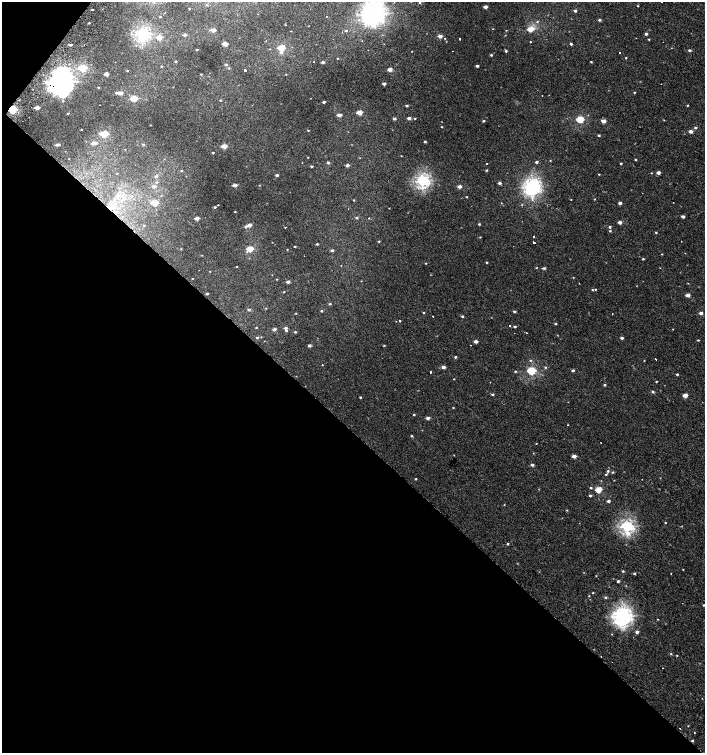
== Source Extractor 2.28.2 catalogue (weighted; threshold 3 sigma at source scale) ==
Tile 9 of 4 x 4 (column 1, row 3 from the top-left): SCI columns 232-1637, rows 1530-3030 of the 6057 x 6034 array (HDU 1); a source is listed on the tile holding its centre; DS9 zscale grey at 2 x 2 block average (1 PNG px = mean of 2 x 2 image px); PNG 707 x 755 px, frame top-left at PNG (2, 2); no overlay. Shown black and unused: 44% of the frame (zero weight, under 2 of 3 exposures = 2% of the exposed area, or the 3 px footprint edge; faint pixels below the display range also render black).
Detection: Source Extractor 2.28.2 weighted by HDU 2 'WHT'; one run over the whole footprint, this tile lists its part. Background 7.35e-04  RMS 0.0038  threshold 0.0169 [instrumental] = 3 sigma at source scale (4.5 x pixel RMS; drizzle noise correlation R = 1.50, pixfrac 1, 0.0396/0.0396 arcsec/px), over >= 5 px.
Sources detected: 272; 2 too faint to see at this stretch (2 x 2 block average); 5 cosmic-ray / hot-pixel residue — not listed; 1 inside a brighter listed object's ellipse — not listed separately; the other 264 listed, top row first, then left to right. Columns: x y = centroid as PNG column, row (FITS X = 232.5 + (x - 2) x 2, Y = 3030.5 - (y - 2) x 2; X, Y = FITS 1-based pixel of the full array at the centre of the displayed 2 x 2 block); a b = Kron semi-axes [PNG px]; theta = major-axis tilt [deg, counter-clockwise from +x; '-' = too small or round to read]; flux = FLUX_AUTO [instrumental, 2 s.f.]
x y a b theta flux
420 3 3 3 - 0.85
207 5 3 3 - 0.83
638 6 2 2 - 0.56
485 7 3 2 - 4.9
189 8 2 2 - 0.46
92 10 2 2 - 0.67
575 11 3 2 - 2.2
372 14 9 8 - 400
327 16 2 2 - 0.39
160 17 2 2 - 0.62
599 20 3 2 - 1.6
537 22 3 2 - 0.77
89 23 2 2 - 0.69
285 25 3 2 - 0.43
530 29 4 3 - 15
213 30 4 3 - 5.8
506 30 3 2 - 0.45
291 31 2 2 - 0.34
346 31 3 3 - 1.1
142 34 5 4 - 170
646 34 3 2 - 2
185 35 3 3 - 2.2
440 36 3 2 - 6.3
159 37 3 2 - 12
445 38 2 2 - 0.94
460 39 2 2 - 2.6
649 39 3 2 - 0.63
530 41 2 2 - 1.1
225 44 3 2 - 10
571 44 2 2 - 1.4
70 45 2 2 - 2
281 48 4 3 - 33
270 49 3 2 - 0.45
197 50 2 2 - 0.95
689 50 3 2 - 1.8
506 51 3 3 - 1.1
281 52 4 4 - 1.9
620 53 2 2 - 0.84
491 55 3 3 - 0.96
337 58 2 2 - 0.5
626 58 2 2 - 0.56
176 61 2 2 - 1
323 62 3 2 - 2.6
591 62 3 2 - 0.67
226 64 3 3 - 1.6
477 66 3 2 - 2.2
161 67 3 3 - 0.71
83 68 4 3 - 51
229 68 3 3 - 0.92
390 69 3 2 - 6.5
245 70 2 2 - 9.7
127 71 3 2 - 0.7
106 74 3 3 - 5.4
201 74 3 2 - 0.61
286 74 2 2 - 0.46
61 82 8 7 - 750
384 84 3 2 - 3.9
661 84 2 2 - 0.26
98 87 3 2 - 0.76
634 92 3 2 - 0.63
116 93 3 3 - 0.97
120 93 3 2 - 6.4
542 95 2 2 - 0.42
134 98 4 3 - 30
220 100 3 2 - 0.73
63 101 3 2 - 0.6
324 102 2 2 - 1.8
687 105 3 2 - 0.59
407 106 3 2 - 1.5
37 108 3 2 - 6.3
13 109 4 3 - 76
359 112 3 2 - 12
68 113 2 2 - 0.62
339 115 3 2 - 5.6
588 115 2 2 - 0.5
409 118 3 2 - 3.4
415 118 3 2 - 0.75
394 119 3 2 - 1.7
580 119 3 3 - 44
664 120 3 2 - 0.39
483 121 3 2 - 1.1
603 121 3 3 - 7.7
150 125 2 2 - 0.36
442 127 3 2 - 0.54
695 128 3 3 - 1.5
81 129 2 2 - 0.62
308 130 2 2 - 0.61
690 131 3 2 - 4.7
104 134 4 3 - 49
599 135 3 2 - 1.1
425 141 3 3 - 1
94 143 3 2 - 6.7
143 144 4 3 - 1.1
57 145 3 2 - 3.5
224 146 3 2 - 12
125 150 2 2 - 0.88
213 152 2 2 - 0.94
401 156 2 2 - 0.36
308 157 2 2 - 0.43
635 159 3 2 - 0.74
550 160 2 2 - 0.46
536 162 3 3 - 1.8
328 163 3 3 - 1.5
487 164 2 2 - 1.7
621 164 3 2 - 0.88
347 165 3 2 - 3.4
312 166 2 2 - 1.4
486 170 3 2 - 0.84
182 171 3 2 - 0.88
658 173 3 2 - 4.5
117 174 2 2 - 0.31
599 174 2 2 - 0.61
277 175 3 2 - 2.1
156 176 5 3 - 1.5
422 181 4 4 - 180
156 182 4 3 - 1.1
500 183 3 2 - 2.7
235 185 3 2 - 6.2
259 185 2 2 - 0.41
154 186 3 3 - 3.5
459 186 3 2 - 4.7
532 186 6 6 - 220
466 197 3 2 - 0.58
594 199 3 2 - 0.48
354 200 3 2 - 0.57
571 200 2 2 - 0.4
110 203 6 4 26 3
155 203 4 3 - 28
501 203 2 2 - 0.32
620 203 3 3 - 3
218 205 2 2 - 5.4
215 207 3 2 - 1.2
348 209 2 2 - 0.24
235 212 2 2 - 0.55
683 216 3 2 - 2.9
197 218 3 2 - 6.8
357 218 3 2 - 1.6
368 218 2 2 - 4.1
620 222 3 2 - 4.4
479 224 3 2 - 0.92
144 225 3 2 - 0.62
249 225 3 2 - 5.9
245 227 3 3 - 1.3
285 227 2 2 - 0.76
610 227 3 3 - 1.5
610 231 3 3 - 0.98
656 232 3 2 - 0.85
480 237 3 2 - 0.51
533 237 2 2 - 1.2
379 241 3 2 - 0.81
681 241 2 2 - 0.43
534 242 2 2 - 3.8
317 244 3 2 - 1
295 247 2 2 - 0.84
181 249 2 2 - 0.47
250 249 4 3 - 27
287 250 3 2 - 0.43
332 250 3 2 - 2.1
662 254 2 2 - 0.44
202 255 2 2 - 0.36
643 259 3 2 - 0.87
486 262 2 2 - 0.78
426 263 2 2 - 0.53
341 265 2 2 - 0.33
237 266 2 2 - 3.2
536 268 2 2 - 0.51
544 268 4 3 - 1.6
210 271 2 2 - 1.5
573 277 2 2 - 0.42
192 278 2 2 - 0.4
276 279 3 2 - 0.48
288 282 3 2 - 3.3
595 289 2 2 - 0.66
592 290 3 2 - 0.69
284 292 3 2 - 0.59
207 294 2 2 - 1.4
688 295 3 2 - 6.9
330 304 3 3 - 0.97
266 308 3 2 - 0.48
249 310 3 3 - 1.5
321 311 3 3 - 1
514 311 3 2 - 1.8
296 313 2 2 - 0.47
423 313 3 2 - 0.71
701 313 3 2 - 3.4
612 314 2 2 - 0.61
433 316 2 2 - 0.93
462 316 3 2 - 1.4
399 321 2 2 - 2.1
555 324 3 3 - 0.87
509 325 2 2 - 1.1
515 326 3 2 - 1.3
256 327 3 2 - 0.59
286 328 3 3 - 2.4
274 329 3 2 - 3.3
295 332 3 2 - 0.96
527 333 2 2 - 0.87
257 338 3 3 - 1.1
622 338 3 2 - 1.9
698 340 3 2 - 0.68
476 341 3 2 - 4.3
309 346 3 2 - 2.8
384 346 3 2 - 0.71
455 357 3 2 - 1
656 359 2 2 - 2.3
530 360 3 2 - 0.71
644 360 3 2 - 0.4
322 365 2 2 - 1.7
443 367 3 2 - 4.2
545 367 3 3 - 0.8
573 370 3 2 - 2
515 371 3 2 - 0.81
531 371 4 3 - 70
431 372 2 2 - 3.6
677 374 3 2 - 1
454 379 2 2 - 0.47
490 382 2 2 - 0.4
656 382 3 2 - 0.58
604 385 3 3 - 1.1
653 392 4 3 - 1.2
492 394 3 2 - 1.4
685 395 3 2 - 8.5
360 397 2 2 - 0.77
453 408 3 2 - 0.49
414 415 2 2 - 0.88
428 418 3 2 - 3.7
568 425 2 2 - 0.7
412 436 3 3 - 0.87
536 443 3 2 - 0.47
574 456 3 2 - 6.6
532 465 3 2 - 2.4
608 471 4 3 - 1.3
613 472 4 3 - 0.9
606 474 3 3 - 0.87
416 479 2 2 - 0.8
614 480 2 2 - 0.41
591 488 3 3 - 0.92
598 489 3 3 - 25
590 496 3 2 - 1.6
608 501 3 2 - 2.3
504 504 2 2 - 0.41
567 510 3 2 - 0.63
665 523 2 2 - 0.58
627 526 4 4 - 190
507 544 3 3 - 0.99
683 569 2 2 - 0.45
623 571 3 3 - 0.89
671 573 2 2 - 0.39
634 574 3 3 - 0.99
596 576 2 2 - 0.42
618 581 3 2 - 1.5
593 593 2 2 - 0.59
589 596 2 2 - 0.46
606 597 3 3 - 1.2
703 605 2 2 - 0.77
622 616 6 6 - 370
658 619 2 2 - 0.41
637 632 3 3 - 3
671 654 3 3 - 0.75
677 655 2 2 - 0.5
662 668 2 2 - 0.93
688 726 2 2 - 0.39
680 728 2 2 - 3.3
694 732 2 2 - 0.75
Overlapping masked pixels (flux is a lower limit): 2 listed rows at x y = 61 82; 13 109
Isophote crosses this tile's border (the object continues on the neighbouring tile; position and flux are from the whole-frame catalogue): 2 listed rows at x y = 420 3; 372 14